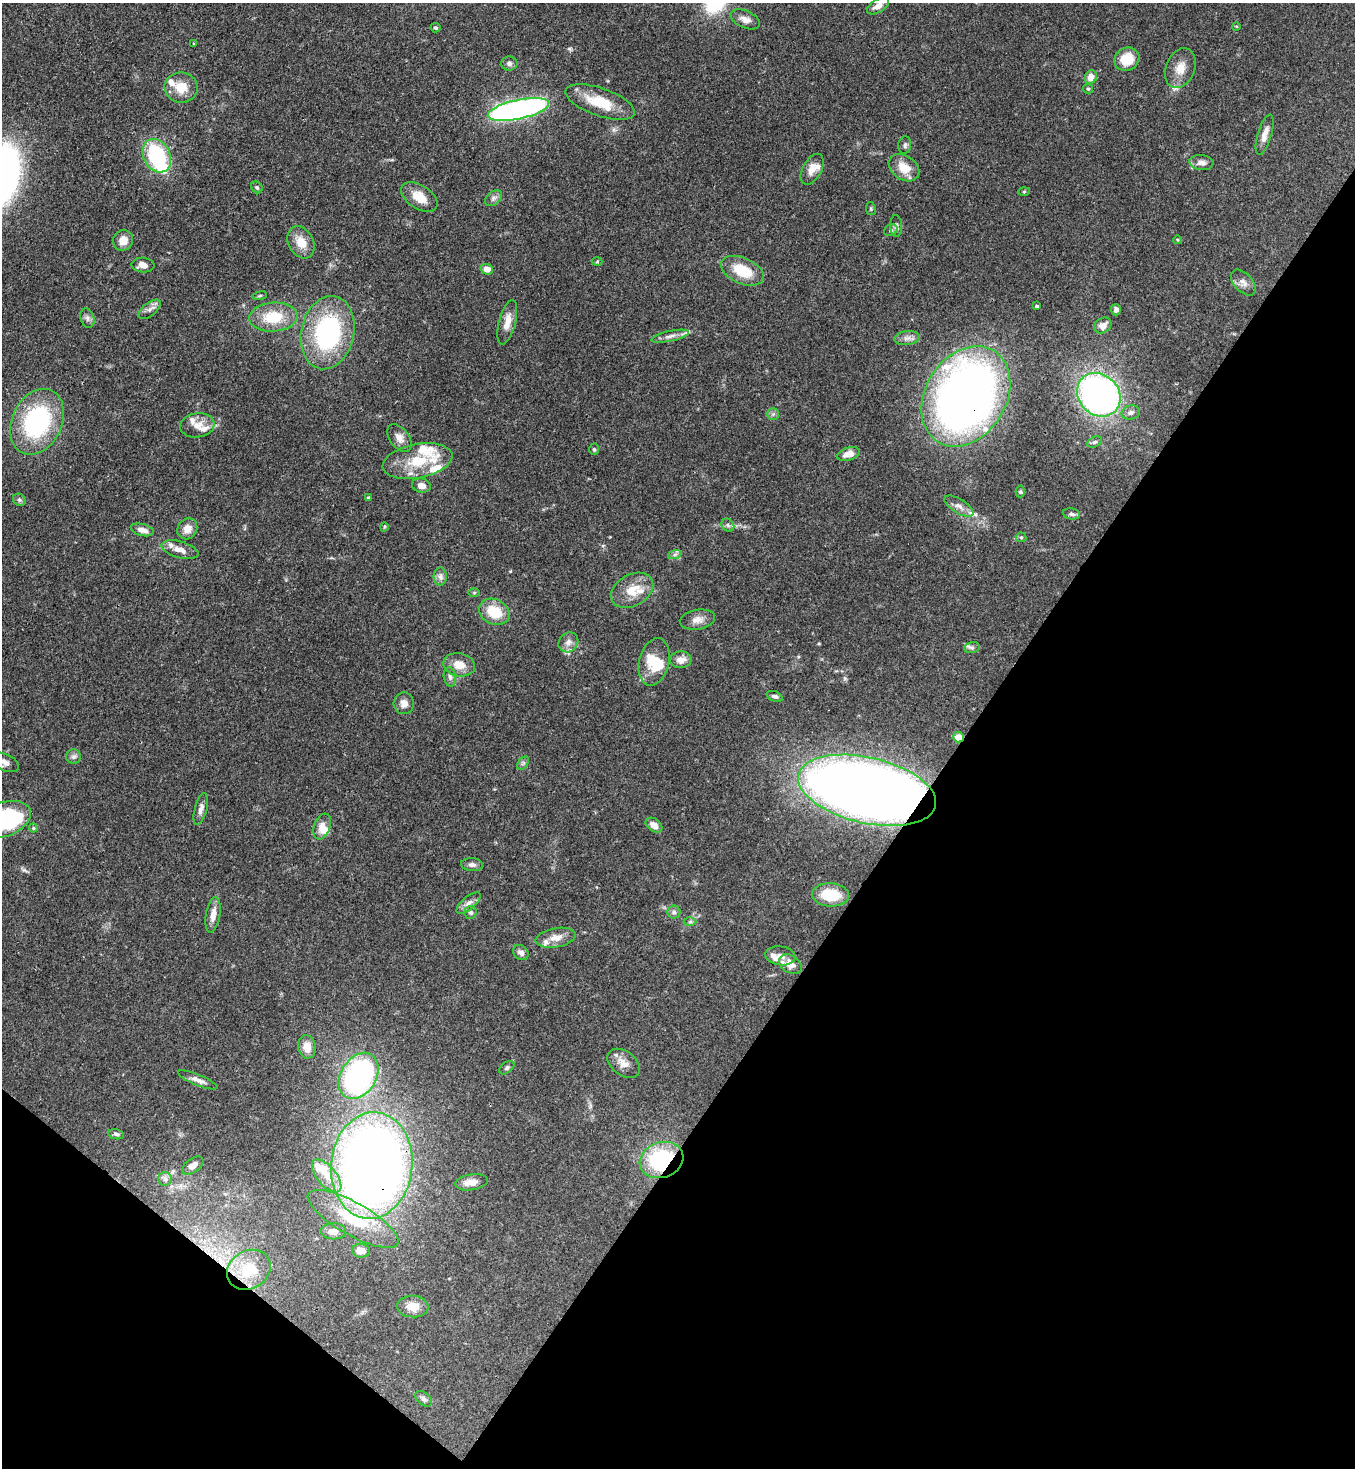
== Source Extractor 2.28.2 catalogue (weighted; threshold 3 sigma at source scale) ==
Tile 15 of 4 x 4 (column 3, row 4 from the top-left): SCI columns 2932-4284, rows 59-1524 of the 6002 x 5980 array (HDU 1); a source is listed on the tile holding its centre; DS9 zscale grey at full resolution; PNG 1357 x 1470 px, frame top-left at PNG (2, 3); each listed source drawn as its Kron ellipse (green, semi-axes under 4 px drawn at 4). Shown black and unused: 34% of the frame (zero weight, under 3 of 4 exposures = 7% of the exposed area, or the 3 px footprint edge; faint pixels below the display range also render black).
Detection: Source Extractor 2.28.2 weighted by HDU 2 'WHT'; one run over the whole footprint, this tile lists its part. Background 0.127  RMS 0.0044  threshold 0.0197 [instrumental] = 3 sigma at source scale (4.5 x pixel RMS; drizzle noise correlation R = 1.50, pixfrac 1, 0.05/0.05 arcsec/px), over >= 5 px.
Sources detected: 141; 3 inside a brighter object's white glare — neither listed nor drawn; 17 inside a brighter listed object's ellipse — not listed separately; the other 121 listed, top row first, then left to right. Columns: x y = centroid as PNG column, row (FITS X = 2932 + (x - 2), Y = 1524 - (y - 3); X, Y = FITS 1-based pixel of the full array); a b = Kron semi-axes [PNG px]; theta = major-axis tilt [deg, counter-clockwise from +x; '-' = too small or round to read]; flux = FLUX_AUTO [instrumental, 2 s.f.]
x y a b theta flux
878 6 12 6 32 3.4
745 19 15 8 -24 3.1
1236 26 4 2 - 0.33
435 28 5 5 - 0.75
194 44 3 3 - 0.54
1127 59 13 11 31 10
509 63 8 7 - 1.2
1180 68 20 14 68 6.3
1091 77 7 6 - 4.2
181 87 16 15 - 8.3
1088 89 5 4 - 0.54
600 102 36 14 -19 14
518 109 31 9 12 150
1265 135 21 7 74 3.6
905 145 9 6 83 1.2
157 156 17 13 -63 33
1201 162 12 7 -7 2.4
904 168 17 12 -34 7.6
812 169 17 9 61 4.5
257 187 6 5 - 0.87
1024 192 6 4 2 0.45
419 197 20 12 -32 7.2
493 198 9 6 42 1.5
871 209 6 5 - 0.6
896 226 11 6 -88 1.4
891 230 7 5 28 0.93
123 240 10 9 - 4.3
1178 240 4 3 - 0.39
301 242 17 12 -62 6.5
597 261 5 3 - 0.43
143 265 11 7 -3 3.6
487 269 6 5 - 3.6
742 271 22 13 -24 13
1243 282 15 9 -48 2.9
260 296 7 3 9 0.68
1037 306 3 3 - 0.71
149 309 13 6 39 2
1116 310 5 5 - 1.4
273 317 24 14 4 15
87 318 10 7 -74 1.5
507 322 23 8 76 5
1103 326 9 7 35 3
328 333 37 26 78 60
670 336 19 5 12 2.7
907 338 13 7 7 2.4
1099 395 23 20 -45 160
966 396 54 40 58 300
1131 412 9 7 13 1.9
773 414 5 5 - 0.98
37 422 34 25 64 57
197 425 17 12 8 4.6
399 438 16 9 -53 3.1
1095 442 8 5 27 0.99
594 449 6 5 - 0.69
848 454 12 6 16 4.1
417 461 35 17 11 16
421 486 9 7 -11 2.8
1020 492 6 4 -89 0.64
369 498 4 3 - 0.67
19 500 7 5 -44 0.92
959 506 16 7 -32 2.9
1072 514 8 5 -10 1.2
728 525 7 5 -46 1.1
384 527 5 3 - 0.41
187 529 11 9 56 4.1
142 530 12 6 -14 2.8
1021 537 5 5 - 0.54
180 550 19 8 -15 3.9
675 554 7 4 19 0.95
440 577 9 6 90 1.8
632 590 22 16 30 9.7
474 592 6 4 0 0.56
494 612 16 12 -26 12
697 620 18 10 9 3.6
568 642 11 9 48 2.7
972 648 7 5 12 1
681 660 10 8 3 3.6
654 662 24 15 77 10
459 665 16 11 -11 5.7
450 677 10 6 -80 1.5
775 696 8 5 -20 1.1
404 703 11 10 - 2.9
959 737 5 5 - 5.3
73 757 7 7 - 1.4
5 762 15 8 -25 2.9
523 763 7 5 56 0.91
867 790 70 33 -13 550
201 809 16 6 76 2.2
4 820 28 17 20 36
654 825 9 6 -37 3.4
322 826 13 8 69 4.1
33 828 4 4 - 0.53
472 865 11 6 -3 1.7
830 895 18 11 -4 15
469 903 15 6 40 2.2
471 912 6 6 - 0.87
674 912 6 6 - 1.2
213 915 18 7 80 4
690 922 6 4 2 0.7
556 938 20 9 10 5
521 952 8 7 - 1.8
780 956 15 9 -8 3.3
790 964 12 8 -33 4.9
307 1047 12 9 -81 4.6
624 1063 18 12 -37 4.5
507 1068 8 5 38 0.97
359 1076 25 17 58 100
198 1080 21 5 -22 2.5
116 1134 8 5 -11 0.9
661 1160 22 17 20 39
193 1165 12 7 36 3.1
372 1165 53 40 84 480
327 1176 20 9 -50 6.3
165 1179 7 7 - 1.4
471 1182 16 8 9 4.5
353 1219 51 16 -29 25
334 1231 12 8 -1 3.5
361 1251 9 7 2 4.5
249 1270 23 19 31 14
413 1306 15 11 -5 5.8
423 1399 9 6 -42 1.4
Overlapping masked pixels (flux is a lower limit): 5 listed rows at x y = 966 396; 959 737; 867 790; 661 1160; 372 1165
Isophote crosses this tile's border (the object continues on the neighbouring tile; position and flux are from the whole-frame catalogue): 3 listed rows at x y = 878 6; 5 762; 4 820